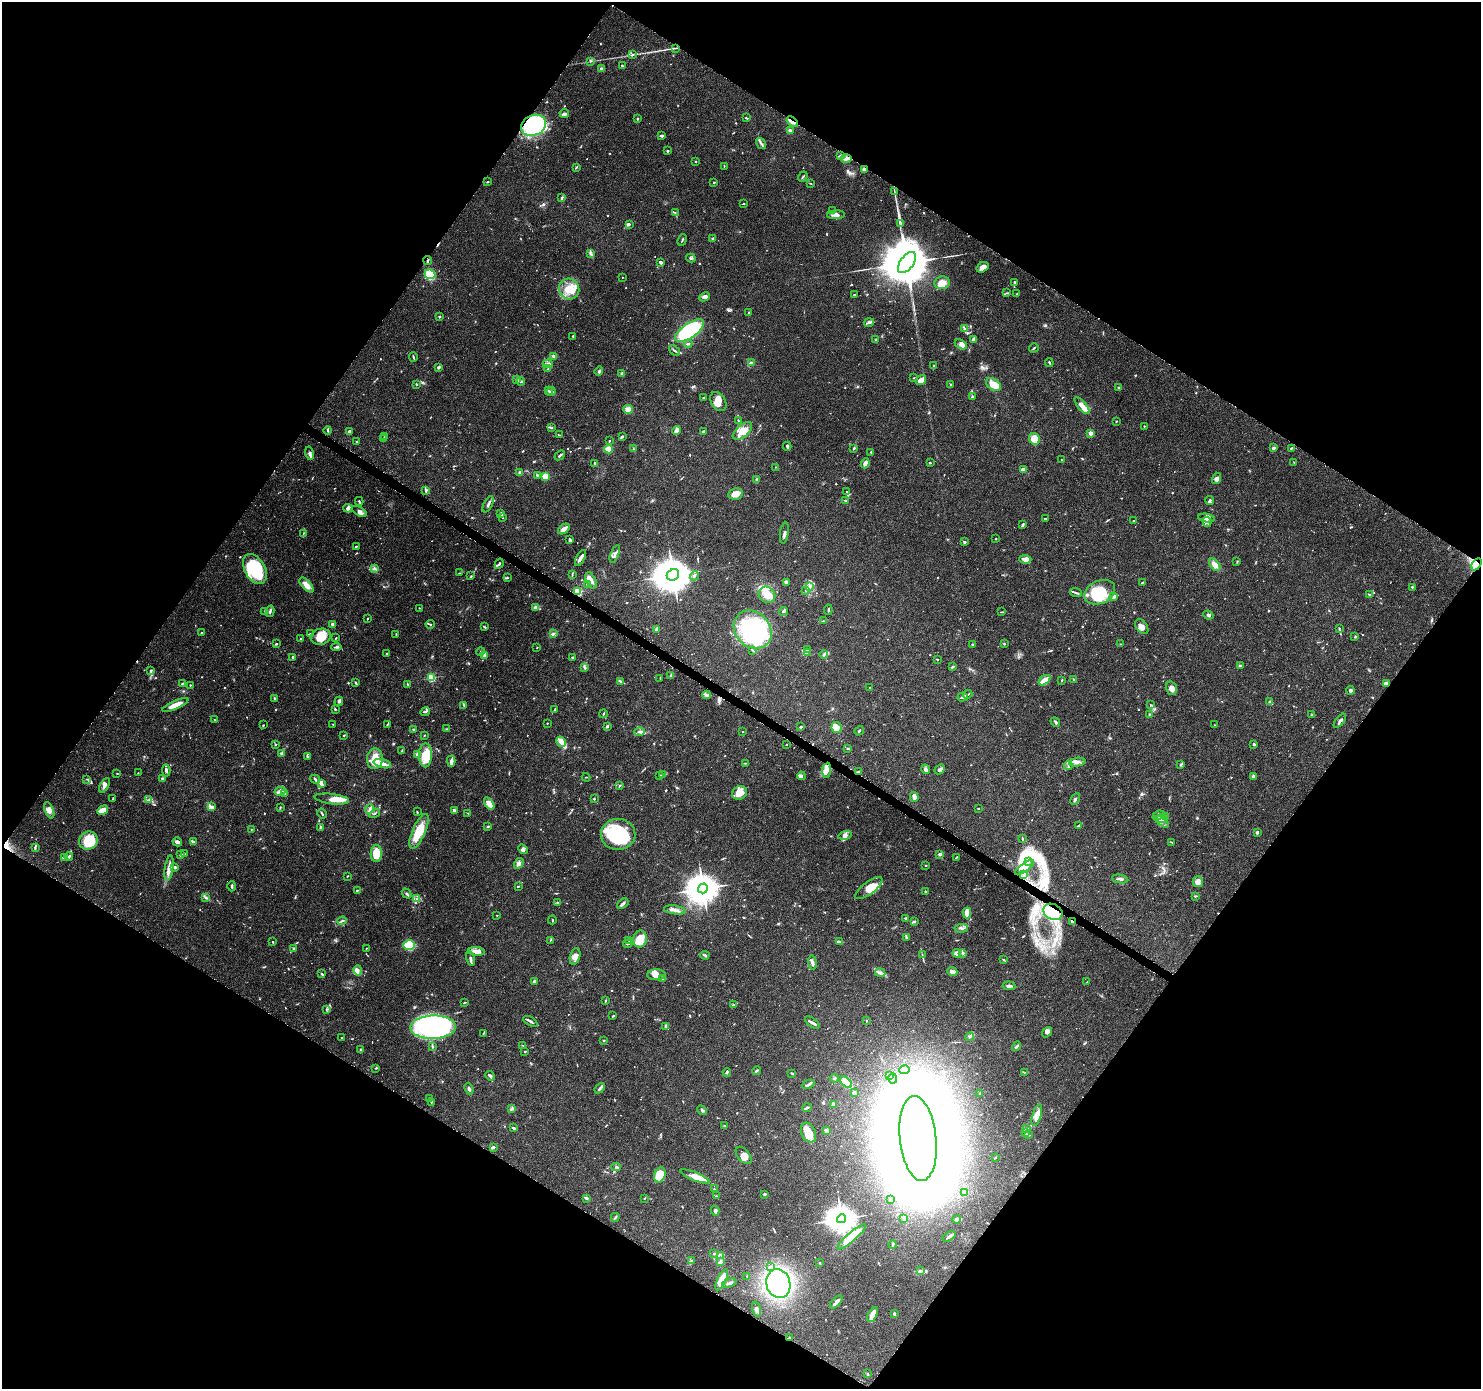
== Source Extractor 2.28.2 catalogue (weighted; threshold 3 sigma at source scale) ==
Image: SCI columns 12-5925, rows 258-5802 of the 5937 x 5999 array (HDU 1 of 3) = the unmasked area's bounding box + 8 px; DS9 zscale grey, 4 x 4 block average (1 PNG px = mean of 4 x 4 image px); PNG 1483 x 1391 px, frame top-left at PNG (2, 2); each listed source drawn as its Kron ellipse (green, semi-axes under 4 px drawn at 4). Shown black and unused: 49% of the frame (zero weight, under 3 of 6 exposures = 1% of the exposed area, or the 3 px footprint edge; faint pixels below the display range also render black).
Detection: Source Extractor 2.28.2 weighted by HDU 2 'WHT'. Background 0.0521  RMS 0.0025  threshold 0.0103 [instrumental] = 3 sigma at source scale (4.09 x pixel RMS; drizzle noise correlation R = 1.36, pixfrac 0.8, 0.0396/0.0396 arcsec/px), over >= 5 px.
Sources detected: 1056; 8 too faint to see at this stretch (4 x 4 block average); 25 inside a brighter object's white glare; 7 cosmic-ray / hot-pixel residue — neither listed nor drawn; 46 coinciding with a brighter row at this scale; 99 inside a brighter listed object's ellipse — not listed separately; of the other 871, all 500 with FLUX_AUTO >= 0.835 (the completeness limit of this list) listed and drawn (371 fainter detections not listed), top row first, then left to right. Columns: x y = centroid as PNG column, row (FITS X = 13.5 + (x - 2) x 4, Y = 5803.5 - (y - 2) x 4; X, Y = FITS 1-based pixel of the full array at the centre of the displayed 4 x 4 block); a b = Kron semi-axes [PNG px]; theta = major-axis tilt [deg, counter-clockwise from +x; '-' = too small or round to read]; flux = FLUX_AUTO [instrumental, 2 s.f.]
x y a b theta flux
675 48 3 2 - 1.2
632 55 3 2 - 1.5
591 61 3 2 - 1.1
622 65 3 2 - 1.1
601 69 3 3 - 3
564 113 5 3 - 3.7
746 118 3 2 - 1.8
637 119 2 2 - 1.7
792 122 6 2 -41 4.3
533 125 13 10 25 170
790 131 4 3 - 2.6
661 136 4 3 - 2.3
761 143 6 2 -55 3.1
667 151 2 2 - 1.9
841 155 4 2 - 1.6
846 159 5 3 - 3.6
696 161 2 2 - 0.87
724 166 2 2 - 1
576 167 4 2 - 1.5
864 169 3 2 - 5.4
803 177 5 2 - 1.8
488 182 3 2 - 0.9
714 182 3 2 - 1.2
811 184 2 2 - 0.88
894 192 3 2 - 0.87
562 198 3 2 - 2.6
743 204 2 2 - 1
833 210 2 2 - 0.84
675 212 3 2 - 1.1
836 215 9 3 3 5.6
629 224 3 2 - 1.8
901 224 2 2 - 1.1
713 239 2 2 - 11
682 240 6 2 69 1.3
591 254 4 2 - 2
691 258 5 2 - 1.6
428 260 4 2 - 2.1
661 262 2 2 - 6.7
907 262 12 6 53 14000
982 267 6 4 32 8.8
430 274 5 5 - 48
622 277 2 2 - 0.85
1015 282 4 2 - 1.5
942 283 8 6 9 14
569 289 11 10 - 23
1007 293 2 2 - 0.92
1017 294 2 2 - 1
854 295 2 2 - 1.1
705 297 6 3 26 4.8
749 312 2 2 - 0.85
439 317 2 2 - 5.5
869 322 5 3 - 3.2
964 328 4 2 - 1.9
689 331 17 7 35 130
573 336 2 2 - 1.4
876 339 2 2 - 1.5
973 339 4 2 - 4.2
688 344 4 2 - 2
961 344 7 4 -30 7.4
1034 348 5 2 - 1.5
674 351 6 2 -37 2.1
553 356 3 2 - 3
413 357 5 2 - 1.9
751 362 4 2 - 2.5
1049 363 4 2 - 1.3
548 364 5 3 - 2.8
933 365 2 2 - 1.1
438 367 4 3 - 1.9
548 369 2 2 - 0.95
599 371 5 2 - 2.2
622 373 2 2 - 10
914 378 2 2 - 0.91
517 379 2 2 - 0.88
921 380 6 4 35 10
521 381 4 2 - 3.2
416 384 2 2 - 5.3
950 384 2 2 - 1.3
993 384 8 5 -34 23
1119 388 3 2 - 1.6
548 390 3 2 - 1.2
551 391 4 2 - 2.1
972 397 3 2 - 1.8
703 398 2 2 - 1.4
718 402 10 7 -58 13
1082 406 10 3 -50 15
628 409 4 4 - 8
738 420 4 2 - 1.5
1116 421 2 2 - 1.2
1144 426 2 2 - 1
552 427 2 2 - 1.1
676 430 4 3 - 7.5
328 431 4 2 - 1.7
349 431 3 2 - 3.6
704 431 3 2 - 1.9
742 431 11 6 40 14
1090 433 2 2 - 28
559 435 3 2 - 0.97
384 436 2 2 - 0.83
622 436 3 2 - 1.9
384 438 2 2 - 0.96
1034 439 6 5 - 15
357 441 3 2 - 0.85
609 441 2 2 - 1.3
787 446 4 3 - 2.4
1273 448 2 2 - 5.7
1291 448 3 2 - 0.94
608 449 4 3 - 19
634 449 3 2 - 1
854 449 4 2 - 1.5
871 452 3 2 - 1.2
309 453 7 3 -78 4.1
560 455 6 2 41 2.8
1061 460 3 2 - 1
1294 462 4 2 - 0.86
595 463 3 2 - 1.7
865 463 5 3 - 7.6
930 463 3 2 - 0.92
775 467 2 2 - 0.97
1023 470 4 2 - 7.9
520 473 2 2 - 8.3
537 475 3 2 - 1.3
545 477 2 2 - 72
1216 478 6 4 72 3.9
757 480 3 3 - 2.9
426 490 4 2 - 2.7
847 492 2 2 - 3
735 494 7 5 12 12
1210 500 4 2 - 2.8
359 501 4 2 - 1.5
845 501 4 2 - 2.5
488 504 9 2 62 3.7
348 508 4 3 - 4.5
359 511 8 3 -30 5.3
501 514 3 2 - 2.6
502 518 2 2 - 0.85
1206 518 8 2 -8 4.3
1045 519 3 2 - 1
1134 520 3 2 - 1.2
1207 522 5 4 - 3.5
1022 525 4 2 - 2.9
564 529 6 3 40 11
303 533 3 2 - 1.1
784 533 11 3 82 3.9
996 539 2 2 - 1.2
570 540 4 2 - 2.9
964 542 3 3 - 2.7
356 546 3 2 - 1.4
615 554 9 3 67 4.9
580 558 9 3 62 5.1
1025 559 6 4 -3 10
1237 562 2 2 - 0.85
499 564 5 2 - 2.2
1476 564 7 4 57 7.2
1215 565 7 4 -51 9.6
255 569 16 10 -61 95
375 569 3 2 - 1.6
460 573 3 2 - 1.3
572 574 4 2 - 1.4
673 575 6 5 - 4500
471 576 3 2 - 1.1
694 576 5 2 - 3.3
507 578 3 2 - 1.5
591 580 8 5 -65 7.3
786 582 3 2 - 6.4
1142 583 4 2 - 1.4
587 584 3 2 - 2.2
306 585 9 4 -49 11
810 586 2 2 - 1.4
1412 587 2 2 - 1.7
805 590 2 2 - 0.88
578 592 2 2 - 120
1100 592 16 11 24 64
1076 593 6 2 -21 2.6
1369 594 3 2 - 0.95
767 595 9 7 -40 16
1114 597 4 3 - 2.4
536 607 3 2 - 5.7
419 608 2 2 - 0.84
828 610 5 2 - 1.5
265 611 3 2 - 1.6
270 611 6 2 76 2.7
784 611 4 3 - 2.6
1002 612 4 2 - 0.92
1208 615 5 3 - 3.6
367 619 2 2 - 1.2
823 621 3 2 - 0.94
333 624 2 2 - 14
430 624 4 2 - 1.5
484 627 4 2 - 1.9
1142 627 8 5 -54 7.6
1339 628 2 2 - 0.89
657 629 3 3 - 4.3
753 630 21 17 -46 190
202 633 4 2 - 2.2
310 634 4 2 - 1.1
396 634 3 2 - 1.3
553 634 3 3 - 1.9
321 637 10 8 16 29
1355 637 3 2 - 1.4
336 638 2 2 - 1.3
301 639 2 2 - 1.1
276 644 3 2 - 1.6
972 644 2 2 - 0.92
1004 644 2 2 - 1.1
1120 644 2 2 - 0.95
336 647 5 2 - 2.6
537 648 2 2 - 0.95
807 649 3 2 - 1.1
753 650 3 2 - 1.1
481 652 4 2 - 1.8
807 652 4 2 - 1.9
387 654 2 2 - 0.89
824 655 4 2 - 3.9
484 656 3 3 - 3.8
293 657 3 2 - 2.5
572 657 3 2 - 1.8
937 659 2 2 - 1.2
1240 666 3 2 - 3.1
953 667 3 2 - 1.7
584 668 2 2 - 0.99
151 671 4 2 - 2.1
671 675 4 2 - 1.5
431 678 2 2 - 110
660 678 2 2 - 0.97
1044 680 7 2 36 19
1062 680 2 2 - 2
1074 680 3 2 - 1.4
621 681 4 2 - 4
183 683 4 2 - 1.4
355 683 3 2 - 1.5
1386 683 4 3 - 8.2
408 684 3 2 - 1.1
190 685 2 2 - 1
870 687 2 2 - 0.98
1171 688 7 5 -73 8.1
1351 690 4 3 - 3.4
968 694 5 2 - 2
707 695 4 2 - 2.3
963 697 5 2 - 2.4
275 698 3 2 - 1.3
339 701 5 3 - 2.5
1270 702 3 3 - 2.6
175 705 14 4 23 13
464 705 4 2 - 1.9
1150 705 3 2 - 0.9
335 709 3 2 - 1.5
555 709 4 2 - 1.8
425 712 5 2 - 1.9
603 714 4 2 - 1.6
1149 714 3 2 - 1.2
1312 715 2 2 - 1.2
215 720 3 2 - 0.99
1340 721 8 2 51 3.7
1055 722 5 2 - 2.6
547 723 2 2 - 1.6
333 724 3 2 - 0.95
263 725 3 2 - 0.84
387 725 3 2 - 1.1
1215 725 2 2 - 1.1
607 726 3 2 - 2.4
801 727 2 2 - 1.7
837 727 5 5 - 14
414 729 2 2 - 1.2
447 729 3 2 - 1.3
859 731 5 2 - 1.8
639 732 5 3 - 3.5
743 732 2 2 - 1.9
344 735 3 2 - 1.2
424 735 2 2 - 0.87
561 742 5 3 - 12
786 744 2 2 - 0.99
1253 744 3 2 - 1.4
275 745 2 2 - 1.2
848 748 3 2 - 1.6
402 751 2 2 - 1.1
281 754 3 2 - 2.6
417 755 3 2 - 5.7
425 755 12 6 90 33
307 756 3 2 - 1.2
375 759 10 8 85 25
451 761 5 3 - 6.1
1077 762 8 3 8 5.7
745 763 3 2 - 0.91
382 764 9 3 -16 13
1180 764 3 2 - 1.7
1068 765 5 2 - 2
925 769 5 3 - 3.9
940 769 6 3 41 4.2
166 770 6 2 -86 3.7
827 770 7 4 85 10
858 772 4 2 - 1.7
117 773 2 2 - 0.91
138 773 2 2 - 0.84
660 775 3 2 - 2.4
663 775 2 2 - 0.97
801 776 4 3 - 2.9
1253 776 3 3 - 3.4
586 777 4 2 - 0.88
87 779 3 2 - 0.93
162 779 3 2 - 1.6
315 779 5 2 - 2.1
321 784 4 2 - 4.2
104 785 8 3 61 5.5
620 785 3 2 - 1.6
280 791 5 3 - 4.7
285 793 2 2 - 0.92
740 793 8 6 31 10
914 797 5 4 - 6.9
113 798 3 2 - 1.1
332 799 17 5 -7 11
594 799 2 2 - 1.7
1075 799 6 2 61 3
148 800 3 2 - 1.6
489 803 7 3 -56 14
212 807 4 3 - 5.5
280 807 4 2 - 1
978 808 3 2 - 1.1
370 809 5 3 - 3.9
49 810 9 4 -68 6.2
103 810 5 3 - 20
454 810 4 3 - 2.4
417 812 2 2 - 0.94
375 813 6 2 31 1.6
467 813 3 2 - 0.84
322 814 5 2 - 1.8
1158 815 6 3 23 4.7
1166 817 2 2 - 0.97
1162 818 4 3 - 4.4
1162 822 8 2 -38 4.1
1079 825 4 2 - 1.5
488 826 3 2 - 1.5
321 827 4 2 - 2.8
251 829 2 2 - 1.3
419 831 18 6 66 40
1257 832 2 2 - 5
618 834 17 15 -1 92
845 835 7 3 13 4.6
1022 839 3 2 - 1.5
88 841 10 8 34 50
177 842 5 4 - 4.4
193 842 3 2 - 1.7
1171 842 3 2 - 1.1
35 848 4 2 - 1.9
523 849 5 3 - 3.5
184 854 3 2 - 1.9
376 854 8 5 88 29
940 854 3 3 - 3.2
180 855 2 2 - 1.3
69 857 4 2 - 2.4
956 857 3 2 - 1.5
64 858 4 2 - 1.3
1028 861 2 2 - 1.1
519 863 5 3 - 4.4
926 865 2 2 - 1.2
175 867 2 2 - 9.2
1025 867 11 3 35 7.2
169 868 13 3 81 13
1024 875 3 3 - 2.3
347 876 3 2 - 1
1120 879 8 3 -10 4.5
1198 882 5 5 - 7.4
232 886 5 2 - 2.1
518 886 3 2 - 1.4
703 888 5 4 - 2800
869 888 16 6 36 15
357 890 3 2 - 1.4
926 892 3 2 - 1.5
407 894 5 2 - 2.1
1195 896 4 2 - 1.7
206 897 4 3 - 2.8
417 899 2 2 - 0.87
558 903 2 2 - 8.6
623 904 6 3 35 3.5
675 910 11 3 -8 6.7
1053 912 10 7 -30 44
967 913 5 3 - 20
497 915 2 2 - 1.6
906 918 2 2 - 2.5
552 920 4 2 - 1.5
342 921 5 2 - 2.2
914 921 3 2 - 2.7
1072 921 2 2 - 9.7
961 928 7 3 5 3.6
906 937 3 2 - 1.6
640 939 8 6 77 24
550 940 3 2 - 0.85
629 940 3 2 - 1.4
839 941 4 2 - 1.7
273 942 3 2 - 0.97
628 944 5 2 - 1.9
409 945 6 5 - 47
366 948 2 2 - 1.2
293 949 2 2 - 5
476 951 8 4 -6 7
957 953 4 3 - 5
963 953 3 2 - 1.9
705 955 4 2 - 2
922 955 3 2 - 1.5
575 956 8 5 75 8.3
470 959 7 2 -76 3.4
1004 960 3 2 - 1.4
812 962 7 3 -83 3.9
358 970 5 3 - 4.6
952 972 5 3 - 9.4
880 973 5 3 - 4.3
322 974 3 2 - 1.6
656 975 9 5 1 8.9
663 979 4 2 - 1.5
534 981 3 2 - 5.4
1087 982 2 2 - 1.2
1009 986 6 2 -5 4.1
605 1001 3 2 - 1.4
465 1002 3 2 - 1
733 1005 3 2 - 1.1
326 1009 2 2 - 1
613 1016 2 2 - 1.5
530 1021 8 2 -32 3.3
866 1021 3 2 - 0.95
812 1023 8 2 -36 3.8
433 1027 23 11 1 380
666 1027 4 3 - 4.4
1047 1032 6 4 51 4.3
483 1033 2 2 - 0.93
970 1037 4 2 - 1.9
342 1038 2 2 - 1.8
604 1040 3 2 - 1.1
523 1045 2 2 - 0.86
432 1046 3 2 - 1.4
1016 1046 5 2 - 3.3
361 1050 4 2 - 1.9
525 1052 2 2 - 1.6
376 1068 4 2 - 0.98
904 1070 5 2 - 2.2
756 1071 4 2 - 1.9
727 1072 4 2 - 1.7
1024 1072 3 2 - 0.96
792 1073 4 2 - 1.1
890 1075 2 2 - 0.88
490 1076 5 2 - 3.9
834 1078 4 2 - 1.7
893 1078 5 2 - 2.1
846 1082 7 4 -43 36
808 1084 6 3 27 3.5
600 1088 6 2 49 3.1
469 1089 6 2 -65 3.2
854 1093 3 3 - 4.6
980 1093 2 2 - 4.8
430 1098 3 2 - 0.85
431 1102 2 2 - 0.97
834 1104 2 2 - 22
807 1107 5 2 - 1.9
512 1109 3 2 - 1.4
702 1110 5 2 - 2.2
1037 1115 11 4 73 14
725 1126 3 2 - 1.3
513 1128 4 2 - 2.1
1026 1128 3 2 - 1.5
827 1130 3 2 - 2
808 1132 10 7 -65 22
1025 1133 4 2 - 1.8
1029 1135 3 2 - 1
918 1138 42 18 -84 6200
493 1147 4 2 - 3.7
744 1156 10 6 -48 9.1
995 1157 2 2 - 0.94
616 1167 5 4 - 3.3
660 1175 8 5 69 31
695 1177 15 4 -22 16
714 1189 2 2 - 0.93
965 1192 2 2 - 33
764 1194 3 2 - 1.9
717 1196 3 2 - 0.87
586 1198 4 2 - 3.6
644 1198 2 2 - 0.96
890 1199 3 2 - 1.2
715 1211 5 3 - 3.8
615 1217 4 2 - 1.8
842 1219 4 4 - 2200
904 1219 4 2 - 1.5
956 1219 4 3 - 3.3
949 1236 7 2 32 4.1
852 1237 18 4 41 36
893 1245 4 3 - 2
714 1253 2 2 - 1.8
720 1256 3 2 - 9.7
691 1260 4 2 - 2.1
721 1261 4 3 - 3.2
820 1263 2 2 - 1.5
771 1266 3 2 - 1.2
920 1271 3 2 - 1.5
747 1276 3 2 - 1.3
722 1280 11 4 64 19
729 1283 7 2 19 4.6
778 1284 14 12 -72 290
836 1302 8 3 46 6.1
757 1309 7 3 -73 5.9
894 1314 3 3 - 1.9
872 1315 8 3 65 14
789 1337 2 2 - 1.2
867 1374 3 2 - 0.94
Overlapping masked pixels (flux is a lower limit): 10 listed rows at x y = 792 122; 533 125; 864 169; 428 260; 1476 564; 578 592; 1386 683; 1053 912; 1072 921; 789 1337
Diffuse or blended objects may show on this block-average render without a row.